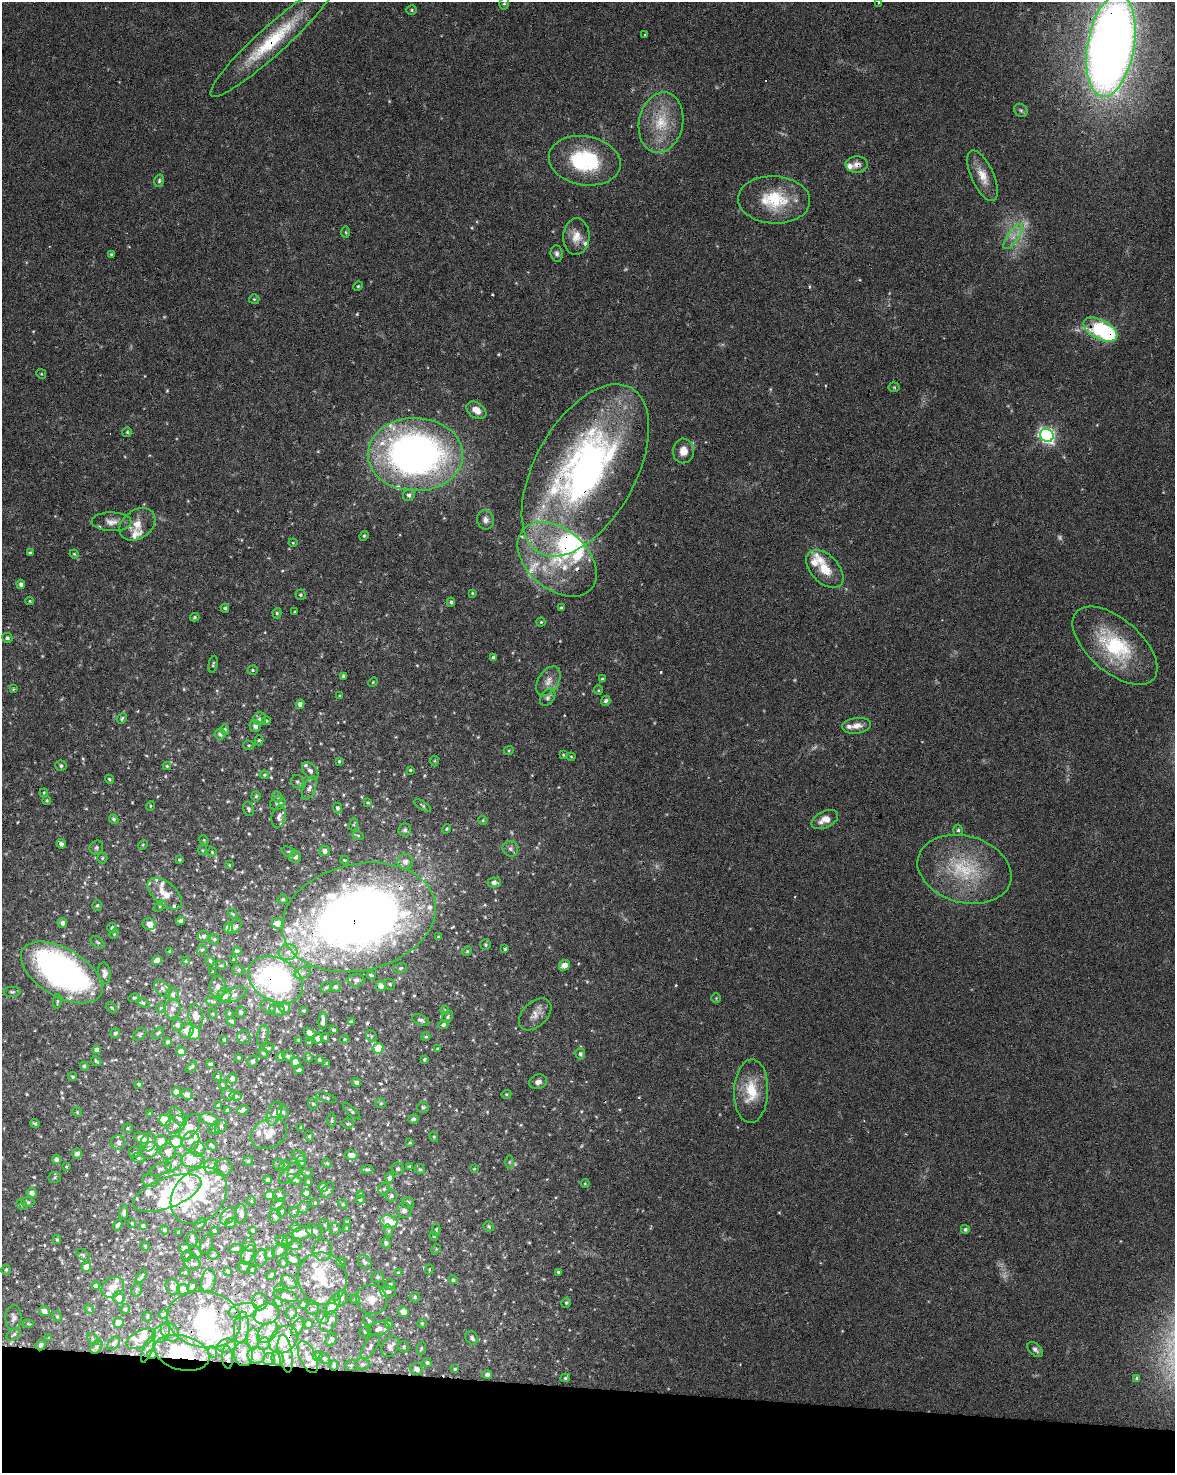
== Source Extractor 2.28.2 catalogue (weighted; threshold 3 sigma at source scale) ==
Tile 11 of 4 x 3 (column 3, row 3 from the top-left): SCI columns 2354-3526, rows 281-1751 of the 4700 x 4920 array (HDU 1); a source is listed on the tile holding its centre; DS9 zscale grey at full resolution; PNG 1177 x 1475 px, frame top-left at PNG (2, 2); each listed source drawn as its Kron ellipse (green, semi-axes under 4 px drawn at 4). Shown black and unused: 6% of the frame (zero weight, under 3 of 6 exposures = <1% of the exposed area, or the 3 px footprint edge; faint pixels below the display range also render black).
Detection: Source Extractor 2.28.2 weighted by HDU 2 'WHT'; one run over the whole footprint, this tile lists its part. Background 0.0445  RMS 0.0036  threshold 0.0148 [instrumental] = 3 sigma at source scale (4.09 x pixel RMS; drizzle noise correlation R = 1.36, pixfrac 0.8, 0.0396/0.0396 arcsec/px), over >= 5 px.
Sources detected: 685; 8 too faint to see at this stretch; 6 inside a brighter object's white glare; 7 cosmic-ray / hot-pixel residue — neither listed nor drawn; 103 inside a brighter listed object's ellipse — not listed separately; of the other 561, all 500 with FLUX_AUTO >= 0.336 (the completeness limit of this list) listed and drawn (61 fainter detections not listed), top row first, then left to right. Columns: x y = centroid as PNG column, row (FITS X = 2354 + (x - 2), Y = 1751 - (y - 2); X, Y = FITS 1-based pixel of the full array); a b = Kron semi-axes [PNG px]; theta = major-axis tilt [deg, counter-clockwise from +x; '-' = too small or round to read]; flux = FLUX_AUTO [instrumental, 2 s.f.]
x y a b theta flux
878 3 3 2 - 0.4
504 4 6 5 - 0.57
412 10 5 4 - 0.51
645 34 3 3 - 0.68
272 41 82 14 42 24
1111 46 52 23 80 480
1021 110 7 6 - 0.77
661 122 30 22 78 13
585 161 36 24 -10 27
857 165 11 8 3 2
982 176 27 11 -65 5.3
159 181 6 4 75 0.58
774 200 36 23 -3 17
346 232 6 4 -89 0.43
576 236 18 13 87 4.4
1013 236 15 5 55 2.6
111 254 3 3 - 0.51
557 254 8 6 -83 1
358 286 5 4 - 0.36
254 299 5 5 - 0.43
1100 330 18 9 -27 37
41 374 5 4 - 0.42
894 387 5 5 - 0.43
476 410 11 7 -34 3.1
127 432 5 5 - 0.46
1047 435 7 6 - 91
683 451 12 10 90 3.5
415 454 47 36 -1 170
585 470 94 50 61 160
409 495 6 6 - 1.2
486 520 10 8 -71 1.5
111 522 20 9 -2 3
137 524 20 14 36 4.9
364 536 5 4 - 0.41
293 543 4 4 - 0.34
30 553 4 3 - 0.53
74 554 4 4 - 0.4
557 559 45 30 -41 29
825 569 23 14 -46 6.8
21 584 4 4 - 1
472 593 4 3 - 0.34
300 595 5 5 - 0.53
30 601 4 4 - 0.35
451 602 4 3 - 0.62
225 608 4 3 - 0.6
561 608 3 3 - 0.54
295 612 3 2 - 0.38
277 613 5 4 - 0.5
195 617 4 4 - 0.53
541 622 4 4 - 0.39
7 638 5 5 - 0.87
1115 646 51 26 -41 27
494 658 4 4 - 1.1
213 664 9 4 79 0.57
252 670 5 4 - 0.5
343 676 4 3 - 0.62
602 679 4 3 - 0.5
548 681 16 10 57 3
373 682 5 3 - 0.34
13 689 3 3 - 0.34
598 690 5 4 - 0.36
340 696 4 3 - 0.36
548 697 9 6 54 1
606 701 5 4 - 0.95
300 704 4 4 - 1.6
122 718 6 4 45 0.63
259 719 7 6 - 0.89
266 721 4 3 - 0.41
255 726 6 6 - 1.3
856 726 14 8 6 2.8
224 730 5 4 - 0.81
220 734 5 5 - 1.4
259 740 5 4 - 0.44
249 745 6 4 -18 0.44
509 750 5 3 - 0.35
563 755 3 3 - 0.36
571 757 4 4 - 0.35
339 761 4 3 - 0.42
435 761 5 3 - 0.35
61 766 6 5 - 0.74
167 766 4 4 - 0.4
410 770 4 3 - 0.41
310 771 10 6 -49 1.3
264 775 5 4 - 0.45
109 779 4 4 - 0.46
297 782 7 6 - 0.79
309 788 12 6 68 1.5
44 793 4 4 - 0.34
256 796 5 4 - 0.46
277 797 6 5 - 0.56
47 800 4 4 - 0.44
368 802 4 3 - 0.38
278 803 8 6 24 1.3
423 805 10 4 -34 0.59
150 806 5 3 - 0.37
338 808 5 4 - 0.75
248 809 7 5 -71 0.7
279 817 11 7 78 1.7
114 819 5 4 - 0.6
483 820 4 4 - 0.41
825 820 14 8 25 3.5
354 824 6 4 72 0.41
447 829 5 4 - 0.51
405 830 6 6 - 1
958 830 5 5 - 0.6
358 835 6 4 -20 0.5
204 840 5 4 - 0.37
61 844 5 4 - 1.1
143 845 5 4 - 0.37
96 848 7 6 - 0.69
510 849 8 7 - 1.2
203 850 5 3 - 0.35
324 851 5 5 - 1.2
212 852 4 4 - 0.37
289 852 7 5 -19 0.65
295 857 6 6 - 1.3
102 858 5 5 - 0.41
179 860 3 3 - 0.39
344 860 4 3 - 0.38
405 862 7 7 - 2.1
229 865 4 3 - 0.37
964 869 48 33 -15 26
494 882 6 5 - 1.5
165 894 20 11 -40 5.5
283 899 5 4 - 0.51
97 905 5 5 - 0.6
160 906 7 4 46 0.55
233 914 6 3 -44 0.38
359 917 78 53 13 350
181 921 4 4 - 0.83
62 923 5 5 - 1.2
278 923 6 5 - 3.7
149 924 6 6 - 2.4
235 927 8 5 50 0.85
112 928 5 5 - 0.8
228 928 5 4 - 3.4
114 934 5 4 - 0.37
204 936 5 5 - 0.66
438 937 3 3 - 0.34
214 939 5 5 - 0.48
98 942 8 4 -36 0.55
486 945 5 5 - 0.52
505 949 3 3 - 0.41
202 950 5 4 - 0.46
170 951 4 3 - 0.56
237 951 4 4 - 0.88
467 951 5 4 - 0.41
288 952 9 8 - 2.3
157 960 5 4 - 2.8
234 960 4 3 - 0.62
186 961 4 4 - 0.43
210 961 5 4 - 0.51
221 965 5 4 - 0.42
564 965 6 5 - 3.5
401 968 7 5 17 0.64
238 970 6 5 - 0.59
62 972 45 24 -30 130
213 972 3 2 - 0.41
104 973 11 6 -82 1.6
303 973 8 5 26 1
371 975 4 3 - 0.54
276 980 29 21 -31 62
356 980 8 6 -1 1.1
390 984 6 5 - 0.51
218 986 11 8 86 1.8
381 986 5 5 - 1.9
326 987 6 5 - 0.55
335 987 5 5 - 0.74
162 989 10 6 -48 1.4
12 992 8 5 0 0.69
173 994 7 6 - 0.97
225 995 7 6 - 3
234 995 13 6 22 1.5
134 998 6 4 13 0.41
716 998 5 5 - 0.38
57 1001 7 3 83 0.51
213 1001 8 4 -9 0.52
143 1003 6 4 -30 0.5
268 1006 8 7 - 1.3
112 1008 6 4 -45 0.55
161 1008 5 5 - 0.47
285 1008 5 5 - 1.7
172 1009 9 8 - 1.8
277 1009 7 6 - 1.1
303 1010 3 3 - 0.45
445 1010 4 4 - 0.35
241 1012 5 5 - 0.72
229 1013 4 3 - 0.39
213 1014 5 3 - 0.34
535 1014 19 12 44 3.2
196 1016 12 7 -78 2.9
448 1017 6 5 - 0.61
421 1020 9 5 -20 1
231 1021 5 3 - 0.7
323 1021 9 4 87 2
351 1022 4 3 - 0.62
177 1025 6 5 - 1.1
443 1025 5 4 - 0.79
333 1030 3 3 - 0.44
187 1031 7 6 - 3.2
115 1033 5 4 - 0.83
158 1033 7 4 39 0.57
195 1033 7 5 83 5.4
310 1033 6 4 -39 1.7
140 1034 7 5 39 0.65
263 1036 10 5 76 0.91
371 1036 6 5 - 0.48
244 1037 6 6 - 0.78
325 1037 4 4 - 0.5
426 1037 4 4 - 0.47
318 1038 5 5 - 1.4
224 1039 4 3 - 0.48
345 1039 5 4 - 0.41
299 1040 4 3 - 0.43
167 1042 4 4 - 0.77
310 1043 4 3 - 0.6
269 1048 5 4 - 0.42
378 1048 5 5 - 8.1
437 1049 4 3 - 0.39
97 1050 4 4 - 1.6
181 1051 5 4 - 2.5
263 1053 5 4 - 0.58
580 1054 5 5 - 0.83
281 1056 4 4 - 1.2
288 1056 6 5 - 0.75
239 1058 3 3 - 0.4
308 1058 4 4 - 0.4
424 1059 3 3 - 0.42
319 1060 3 3 - 0.62
96 1061 5 3 - 0.51
252 1061 6 5 - 0.81
296 1062 5 4 - 3.2
326 1063 3 3 - 0.43
211 1064 3 3 - 0.58
84 1066 4 3 - 0.8
191 1067 6 3 41 0.55
299 1070 5 3 - 0.64
217 1076 5 4 - 0.59
73 1077 4 4 - 0.58
232 1078 5 5 - 1.3
356 1082 5 3 - 0.78
538 1082 9 7 18 1.5
139 1084 3 3 - 0.53
222 1085 4 3 - 0.37
751 1091 32 17 88 11
176 1092 4 4 - 2.6
187 1094 5 5 - 1.6
228 1094 6 6 - 1.4
506 1094 5 4 - 0.41
235 1096 6 4 -11 0.64
326 1098 11 4 -17 0.59
381 1103 5 4 - 0.49
313 1104 5 5 - 0.52
219 1106 4 4 - 1.2
423 1107 6 5 - 0.68
228 1110 4 4 - 0.84
243 1110 6 4 24 1
352 1111 11 4 -42 0.64
77 1112 5 4 - 0.37
283 1112 6 6 - 0.67
274 1113 12 6 70 1.4
150 1114 4 3 - 0.36
178 1117 11 6 -49 2.1
209 1119 9 5 -17 4
413 1119 5 4 - 0.9
165 1120 6 5 - 8.1
332 1120 7 4 87 0.53
35 1123 5 4 - 0.71
175 1124 10 8 38 2
348 1124 6 5 - 0.6
221 1126 7 5 55 0.75
190 1127 14 8 57 4.2
128 1128 5 4 - 0.43
301 1128 4 3 - 0.46
214 1130 6 5 - 0.52
269 1133 19 14 31 4.1
309 1136 5 4 - 0.56
434 1136 5 4 - 0.4
141 1138 7 5 -24 2.9
191 1141 10 8 62 2.1
118 1142 7 7 - 1.5
148 1142 9 7 76 2.7
161 1142 7 6 - 3.7
176 1142 6 5 - 13
410 1143 4 3 - 0.34
212 1145 6 3 -46 0.6
198 1149 7 7 - 1.3
150 1150 9 7 41 6.3
135 1152 6 5 - 0.65
168 1152 8 8 - 2.9
77 1153 5 5 - 1.4
351 1155 6 5 - 2.8
299 1156 7 5 -20 0.78
138 1158 6 4 -22 0.62
56 1159 4 4 - 1.2
192 1160 11 8 2 5.2
248 1161 5 5 - 0.52
301 1161 5 5 - 0.98
509 1162 6 4 89 0.55
174 1163 10 6 45 1.8
327 1163 5 4 - 0.39
279 1164 6 5 - 0.6
211 1166 7 7 - 1.5
285 1166 5 5 - 0.75
410 1166 3 3 - 0.51
66 1167 3 3 - 0.37
223 1167 9 8 - 1.7
161 1169 12 6 24 1.2
367 1169 6 4 0 0.73
398 1169 6 6 - 0.8
420 1169 5 4 - 0.56
474 1169 4 3 - 0.34
290 1173 14 6 45 1.5
307 1173 6 4 0 0.41
55 1177 6 5 - 0.53
389 1178 5 4 - 0.93
295 1179 8 4 -27 0.69
268 1180 4 4 - 0.76
150 1181 7 6 - 1.1
308 1182 3 3 - 0.37
585 1183 4 4 - 0.34
323 1187 5 4 - 2
384 1189 6 5 - 0.58
328 1190 9 5 54 0.97
32 1193 5 5 - 1.6
167 1193 36 15 21 12
306 1193 4 4 - 1.5
360 1194 4 4 - 0.55
269 1195 5 4 - 2.3
280 1195 6 5 - 0.95
199 1196 31 25 46 19
391 1196 6 5 - 0.68
360 1200 5 4 - 0.6
251 1201 5 4 - 0.35
28 1202 6 5 - 0.62
315 1203 4 3 - 0.35
408 1203 6 5 - 0.86
22 1204 5 4 - 0.53
278 1204 8 4 39 0.66
343 1204 5 4 - 0.37
303 1207 6 5 - 0.75
404 1210 7 7 - 1.2
281 1211 5 4 - 0.46
294 1212 5 5 - 0.49
124 1213 7 4 79 0.97
241 1214 10 5 89 1.4
228 1216 10 6 48 1.4
275 1216 7 6 - 0.98
347 1222 4 4 - 0.44
389 1222 9 6 -16 11
132 1223 4 4 - 0.47
231 1223 5 5 - 0.75
200 1224 7 4 54 0.56
118 1225 5 3 - 0.79
325 1225 6 4 -71 0.44
143 1226 4 3 - 0.77
489 1226 5 4 - 0.58
296 1227 5 4 - 0.37
347 1228 4 4 - 0.46
335 1229 6 5 - 0.6
965 1229 4 4 - 0.74
164 1230 5 4 - 0.63
253 1230 4 3 - 0.45
436 1230 6 3 75 0.42
214 1231 4 3 - 0.43
314 1231 9 6 -32 1.2
389 1231 6 4 -72 0.61
178 1233 3 2 - 0.38
303 1233 10 6 14 2
434 1236 4 3 - 0.34
57 1239 4 3 - 0.54
192 1239 7 5 -85 1.3
281 1240 6 5 - 0.56
288 1241 8 4 57 0.63
386 1243 5 4 - 0.78
207 1244 10 6 71 1
250 1245 7 6 - 0.92
145 1246 5 4 - 0.34
294 1246 7 3 0 0.41
185 1248 5 4 - 1.6
235 1249 7 4 4 1
436 1249 5 4 - 0.44
280 1250 8 5 34 1
323 1250 11 9 -87 2
196 1251 7 4 -45 0.51
270 1254 6 5 - 0.95
83 1255 8 5 -32 0.65
213 1255 5 5 - 0.5
248 1255 10 6 65 1.2
187 1256 6 4 -88 0.43
261 1258 9 5 77 0.92
293 1260 8 5 -24 1.2
341 1262 5 4 - 0.42
365 1262 8 6 -49 0.89
283 1263 5 4 - 0.45
192 1264 8 6 -13 0.98
86 1267 5 4 - 4.3
244 1267 6 5 - 0.72
252 1269 5 3 - 0.41
429 1269 5 3 - 0.34
6 1270 5 4 - 0.61
228 1271 4 3 - 0.49
185 1272 5 4 - 0.4
558 1272 4 3 - 0.44
398 1273 4 3 - 0.64
271 1275 5 3 - 0.47
141 1277 8 4 55 0.62
378 1277 6 5 - 0.56
322 1278 26 24 -65 11
453 1280 4 4 - 0.6
208 1281 12 7 82 2.3
289 1282 8 5 -39 1
390 1284 5 5 - 0.66
95 1286 4 4 - 0.84
192 1286 6 4 62 0.84
113 1287 12 9 35 2.9
172 1287 8 6 -58 1.5
279 1288 4 4 - 0.37
137 1289 7 5 73 0.59
183 1289 6 5 - 2.6
388 1291 8 6 -4 1
285 1296 12 5 -16 2.1
415 1297 5 5 - 0.59
119 1298 6 6 - 2.9
341 1298 8 6 55 1.2
355 1299 4 4 - 0.5
372 1299 16 14 -17 4
260 1302 9 7 -83 1.2
278 1302 5 4 - 0.41
566 1303 5 4 - 0.57
333 1304 11 5 61 5.5
303 1305 4 4 - 0.49
89 1309 5 4 - 0.4
125 1309 5 4 - 0.53
312 1309 6 5 - 0.74
44 1311 5 5 - 1.6
243 1311 15 7 12 2.4
403 1312 5 5 - 3.1
291 1313 6 5 - 0.68
164 1314 5 4 - 0.68
266 1314 13 10 19 4.1
57 1317 6 4 -63 0.48
147 1317 4 3 - 0.36
13 1318 12 8 89 1.5
322 1318 7 6 - 0.94
204 1319 37 28 -12 23
369 1320 6 5 - 0.66
329 1322 11 7 61 1.9
118 1323 5 5 - 3.2
422 1323 5 4 - 0.37
28 1324 5 3 - 0.39
308 1324 4 4 - 1.3
389 1324 5 4 - 0.41
241 1327 15 7 84 2.3
298 1327 10 5 64 0.98
379 1329 11 7 18 2
170 1332 10 8 -46 1.6
268 1332 12 8 46 2.4
365 1332 6 5 - 0.52
14 1334 8 5 37 0.84
161 1334 11 7 46 1.6
49 1338 4 4 - 0.39
472 1338 7 6 - 1.1
93 1339 7 4 -45 0.56
141 1339 16 8 27 2.8
253 1339 10 6 89 1.6
283 1339 16 12 43 6
331 1340 7 5 54 0.94
114 1343 8 5 50 0.93
264 1344 6 5 - 0.83
41 1345 5 5 - 1.2
227 1346 9 7 12 1.4
370 1346 14 6 57 1.6
97 1347 7 5 61 0.78
390 1347 11 8 60 2.2
404 1347 6 5 - 0.66
421 1348 6 3 66 0.47
1035 1349 9 5 -42 1.2
148 1350 14 4 69 1.4
213 1352 6 4 -71 0.53
182 1353 28 17 -15 23
152 1354 5 4 - 0.44
243 1354 12 9 -80 3.2
285 1354 19 7 -80 2.9
256 1355 9 8 - 2.4
318 1356 5 4 - 0.61
228 1357 11 5 -85 0.88
308 1357 17 8 -66 2.5
278 1358 7 6 - 1.2
324 1358 6 5 - 0.55
269 1359 6 5 - 0.75
427 1363 5 4 - 0.72
362 1364 7 5 -15 0.72
351 1365 6 5 - 0.55
334 1366 5 4 - 0.59
416 1369 6 5 - 1.7
455 1369 4 3 - 0.47
487 1375 5 4 - 1.1
565 1378 5 4 - 0.54
1137 1378 4 3 - 0.66
Overlapping masked pixels (flux is a lower limit): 19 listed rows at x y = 272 41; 1111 46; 857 165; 1100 330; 415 454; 585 470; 1115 646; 359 917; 62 972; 276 980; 323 1187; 208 1281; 204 1319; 283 1339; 41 1345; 182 1353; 152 1354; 285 1354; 228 1357
Isophote crosses this tile's border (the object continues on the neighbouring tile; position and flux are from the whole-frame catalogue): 2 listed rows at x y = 878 3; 1111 46
Unlisted compact peaks at least as high as the median listed source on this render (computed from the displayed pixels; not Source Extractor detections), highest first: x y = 271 768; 581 1111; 521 1125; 860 280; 457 992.